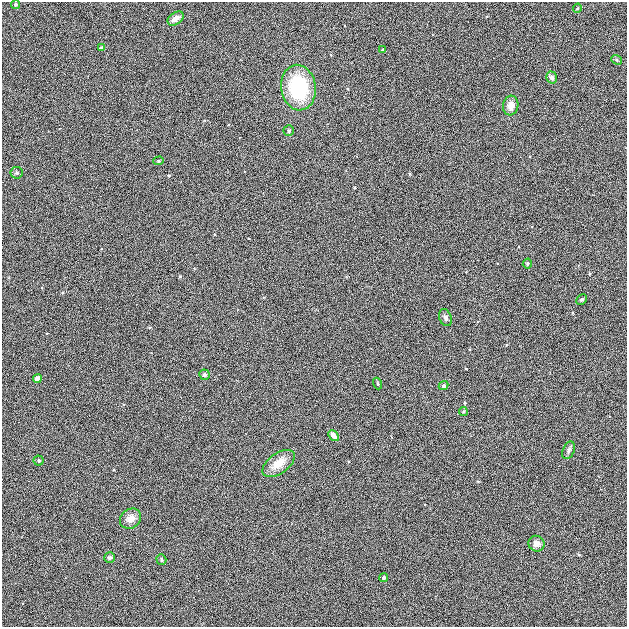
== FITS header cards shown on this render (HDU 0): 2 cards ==
NAXIS1  =                  625
NAXIS2  =                  625

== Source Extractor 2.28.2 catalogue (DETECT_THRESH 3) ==
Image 625 x 625 px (HDU 0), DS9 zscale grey, 1 PNG px = 1 image px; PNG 629 x 629 px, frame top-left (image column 1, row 625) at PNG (2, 2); each listed source drawn as its Kron ellipse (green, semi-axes under 4 px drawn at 4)
Background 5.79e-04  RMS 0.041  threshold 0.124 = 3 sigma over >= 5 px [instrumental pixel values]
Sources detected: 29; all 29 listed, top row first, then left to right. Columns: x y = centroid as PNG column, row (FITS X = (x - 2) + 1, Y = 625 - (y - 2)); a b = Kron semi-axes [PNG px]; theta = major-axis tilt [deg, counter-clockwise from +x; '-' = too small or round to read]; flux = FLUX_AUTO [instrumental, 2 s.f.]
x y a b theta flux
16 4 4 4 - 4.8
577 8 4 3 - 3
176 19 9 6 35 20
102 47 4 4 - 4.7
383 49 4 2 - 2.1
617 60 5 4 - 3.9
552 77 6 5 - 8.7
298 88 23 17 -81 190
511 106 10 7 82 21
289 131 5 5 - 4.4
159 161 5 4 - 3.5
17 173 6 6 - 4.6
527 263 5 5 - 4.2
582 299 6 4 43 6.2
445 318 9 6 -69 9.7
205 375 5 5 - 5.4
37 378 4 4 - 18
377 383 6 3 -71 2.9
443 386 5 4 - 5.9
463 411 4 4 - 3.5
334 436 6 4 -48 17
569 450 9 5 65 8.6
39 460 5 5 - 4.1
279 463 18 10 36 41
130 519 11 9 38 24
536 544 8 8 - 15
109 557 5 5 - 6.6
161 560 5 5 - 4.1
383 578 4 4 - 5.5